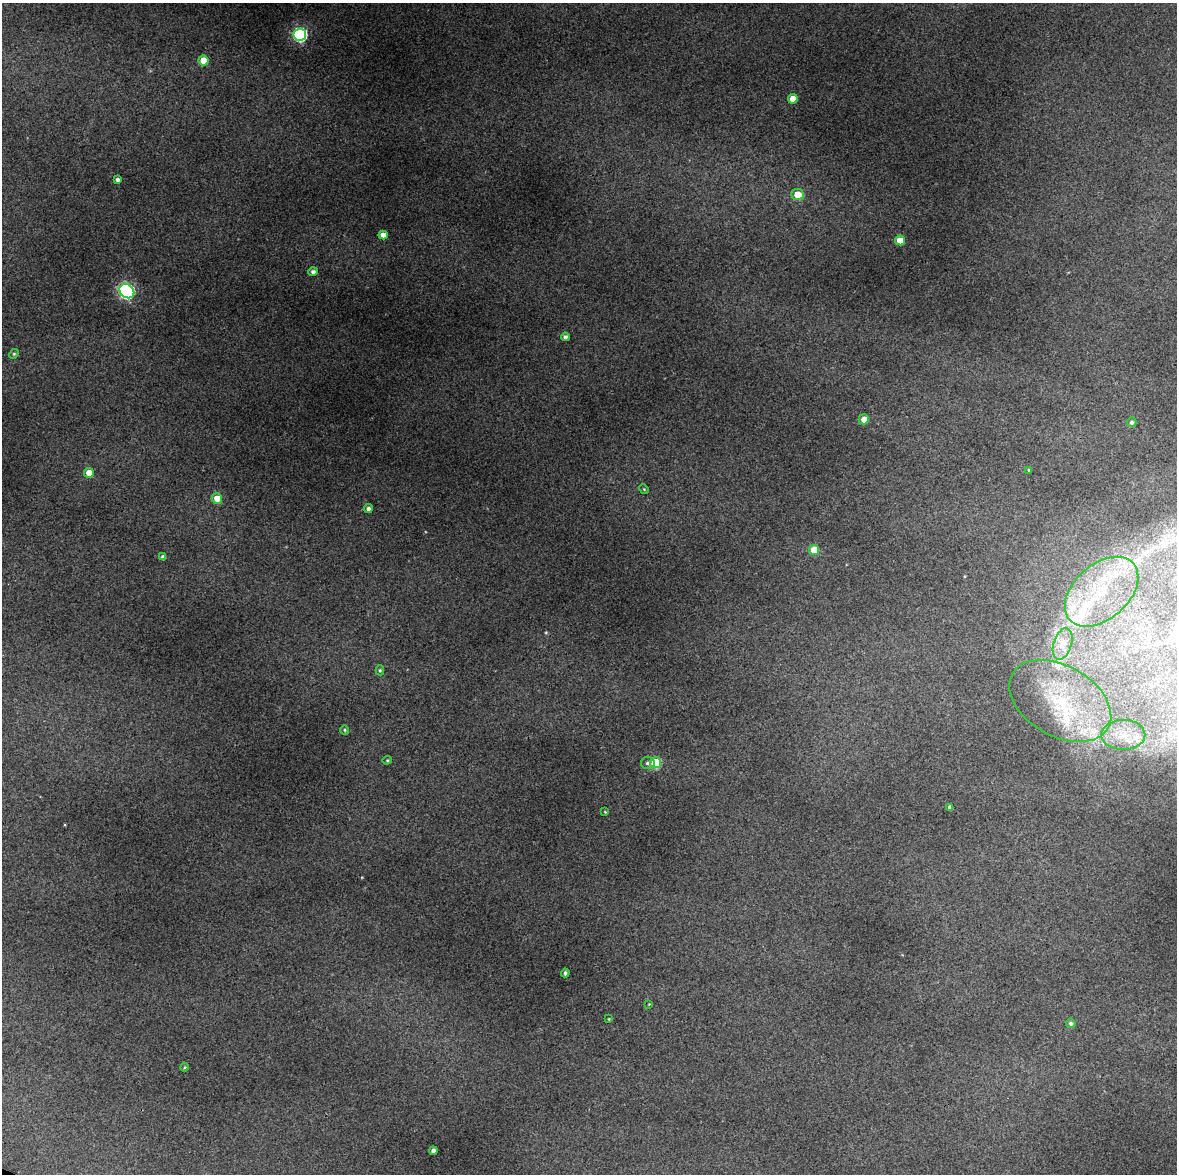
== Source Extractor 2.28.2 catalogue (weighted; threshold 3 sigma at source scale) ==
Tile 6 of 4 x 3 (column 2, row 2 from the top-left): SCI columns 1180-2354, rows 1431-2602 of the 4707 x 4001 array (HDU 1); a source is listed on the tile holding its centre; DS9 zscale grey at full resolution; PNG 1179 x 1176 px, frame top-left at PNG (2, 3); each listed source drawn as its Kron ellipse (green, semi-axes under 4 px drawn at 4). Shown black and unused: <1% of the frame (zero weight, under 3 of 4 exposures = <1% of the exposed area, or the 3 px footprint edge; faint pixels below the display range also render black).
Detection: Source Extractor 2.28.2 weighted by HDU 2 'WHT'; one run over the whole footprint, this tile lists its part. Background 0.119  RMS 0.0097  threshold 0.0436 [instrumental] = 3 sigma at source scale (4.5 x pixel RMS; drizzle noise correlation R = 1.50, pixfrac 1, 0.0396/0.0396 arcsec/px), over >= 5 px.
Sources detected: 44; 7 inside a brighter listed object's ellipse — not listed separately; the other 37 listed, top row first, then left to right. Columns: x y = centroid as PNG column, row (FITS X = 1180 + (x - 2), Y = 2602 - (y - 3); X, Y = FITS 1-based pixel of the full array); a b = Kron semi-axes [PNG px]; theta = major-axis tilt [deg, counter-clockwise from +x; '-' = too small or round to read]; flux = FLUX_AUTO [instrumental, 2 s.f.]
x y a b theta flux
300 34 6 6 - 160
203 60 5 5 - 17
793 99 5 5 - 12
118 180 4 3 - 2.5
798 195 6 5 - 17
383 235 4 4 - 6.5
900 240 5 5 - 12
313 272 5 4 - 3.1
127 291 8 6 -40 210
565 337 4 4 - 2.7
14 354 5 4 - 1.3
864 419 5 5 - 8.2
1132 422 5 4 - 2.1
1029 470 4 4 - 1.2
89 473 5 5 - 9.9
644 489 5 4 - 1.1
217 498 5 5 - 13
368 509 4 4 - 3.6
814 550 5 5 - 21
163 557 4 4 - 3.7
1102 592 42 27 41 84
1063 644 16 9 72 9.6
380 670 5 4 - 1.4
1060 701 55 35 -30 110
345 730 4 4 - 1.2
1123 735 22 15 0 24
387 760 5 4 - 1.2
648 763 7 6 - 2.9
656 763 5 5 - 55
950 807 4 3 - 2.6
605 812 4 4 - 0.89
565 973 4 3 - 1.8
649 1004 4 3 - 0.75
609 1019 4 3 - 0.73
1071 1023 5 4 - 2.2
185 1067 4 4 - 1.1
433 1151 4 4 - 3.8